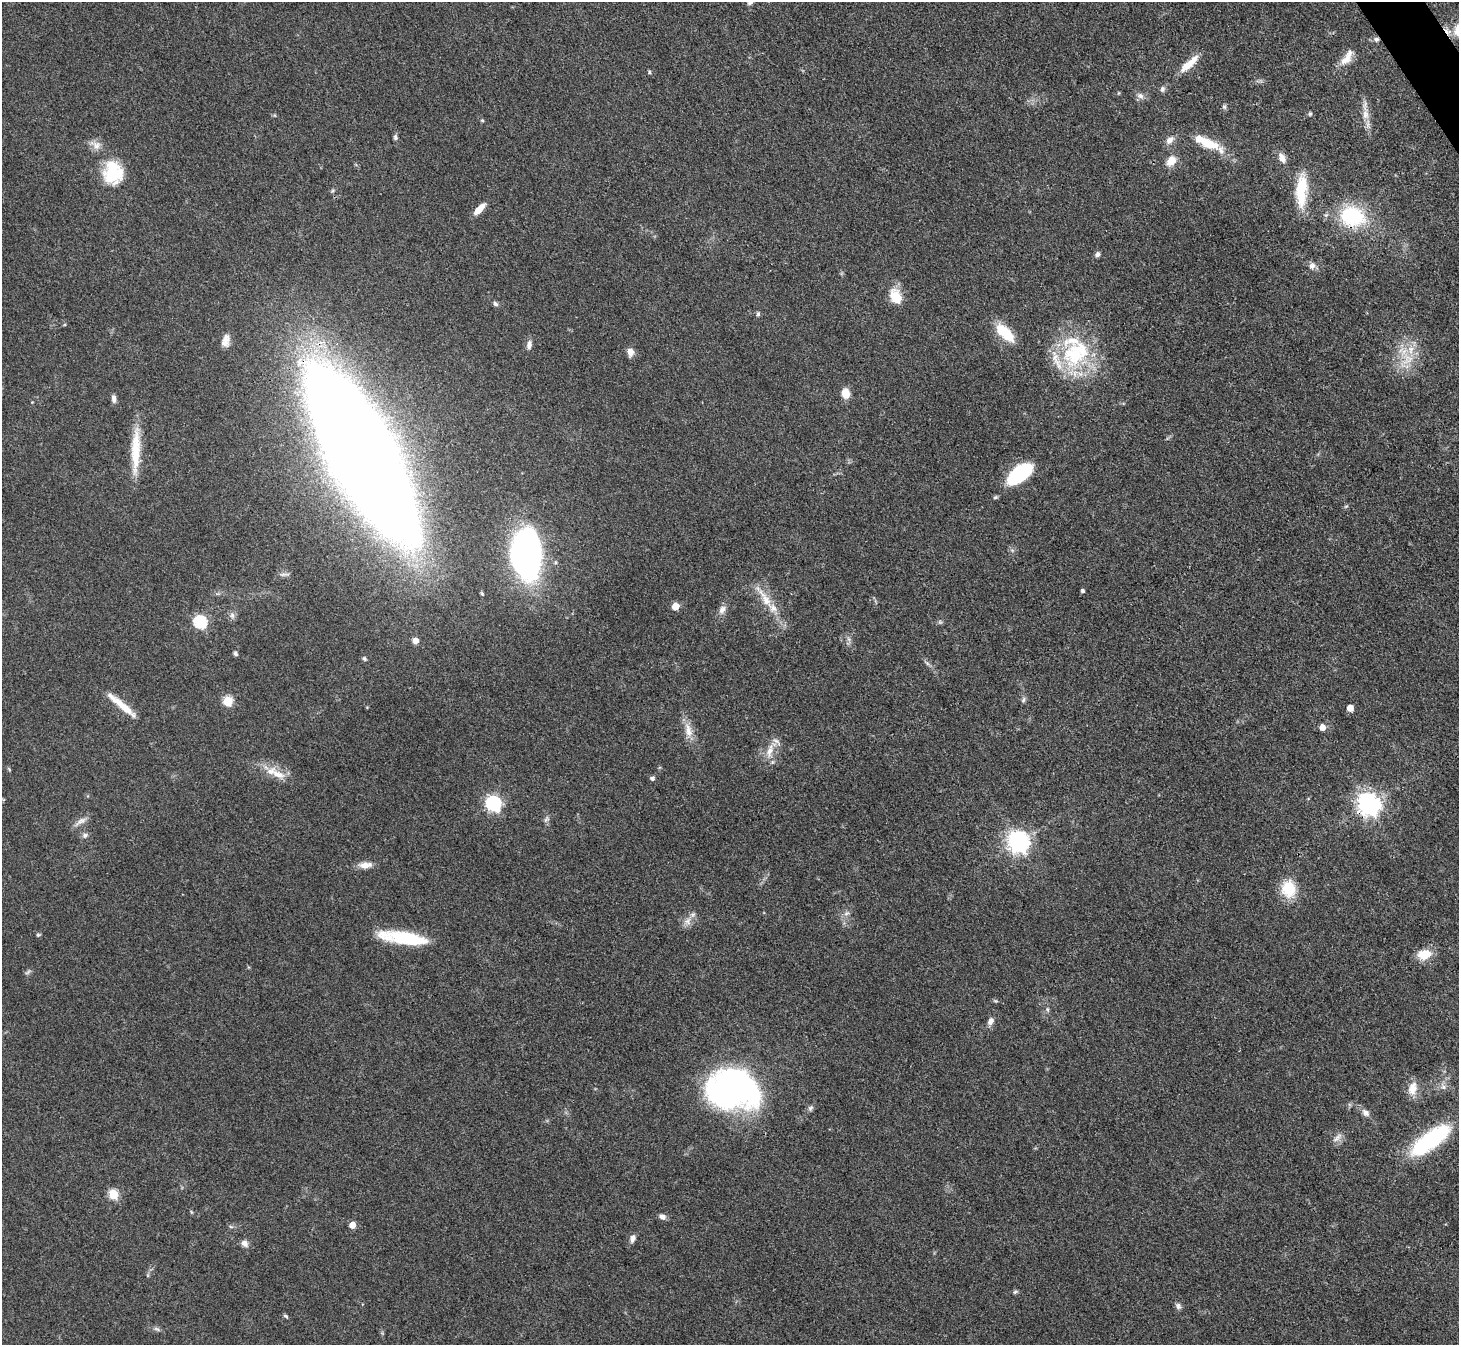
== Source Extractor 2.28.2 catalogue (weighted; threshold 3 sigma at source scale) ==
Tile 10 of 4 x 4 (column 2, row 3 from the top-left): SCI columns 1459-2915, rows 1639-2981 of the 5832 x 5824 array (HDU 1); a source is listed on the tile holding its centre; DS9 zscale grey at full resolution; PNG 1461 x 1347 px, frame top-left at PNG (2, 2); no overlay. Shown black and unused: <1% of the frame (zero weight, under 3 of 4 exposures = <1% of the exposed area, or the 3 px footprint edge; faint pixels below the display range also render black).
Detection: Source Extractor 2.28.2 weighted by HDU 2 'WHT'; one run over the whole footprint, this tile lists its part. Background 0.0504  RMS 0.005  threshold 0.0223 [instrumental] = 3 sigma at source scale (4.5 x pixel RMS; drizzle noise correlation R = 1.50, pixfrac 1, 0.05/0.05 arcsec/px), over >= 5 px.
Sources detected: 107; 2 too faint to see at this stretch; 1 inside a brighter object's white glare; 1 cosmic-ray / hot-pixel residue — not listed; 7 inside a brighter listed object's ellipse — not listed separately; the other 96 listed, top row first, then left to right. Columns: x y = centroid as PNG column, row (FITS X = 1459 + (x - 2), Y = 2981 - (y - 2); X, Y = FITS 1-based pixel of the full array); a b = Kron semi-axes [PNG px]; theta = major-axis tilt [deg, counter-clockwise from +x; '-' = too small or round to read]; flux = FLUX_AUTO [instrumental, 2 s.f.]
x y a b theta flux
750 2 8 6 60 1.7
1376 39 7 6 - 1.6
1345 60 19 11 36 5.6
1189 64 28 8 42 8.6
649 72 6 3 -89 0.68
1162 89 8 6 81 1.5
1140 96 10 8 -18 2.3
1224 107 7 5 -69 1
1310 114 6 4 67 0.77
1365 114 16 9 -87 5
482 120 5 4 - 0.53
395 137 7 5 -90 1.2
1170 140 11 8 44 3.3
1208 143 28 12 -20 13
96 145 16 11 -28 4.1
1282 158 14 8 -65 3.7
1171 161 13 10 51 5.6
113 173 25 20 -83 26
1301 189 36 14 85 20
479 209 15 6 46 6.1
1326 215 5 5 - 0.9
1352 216 26 21 -18 40
1097 254 7 6 - 1.5
1312 266 8 8 - 2.5
896 298 8 6 -62 27
495 304 7 5 -44 1.2
758 314 6 5 - 0.93
1006 332 26 12 -57 14
226 341 15 8 78 3.8
529 345 11 7 80 2.4
630 352 11 8 -80 3.1
1076 353 47 33 42 46
1407 359 22 19 81 14
846 393 9 8 - 7
114 398 11 6 -86 2
136 450 60 10 88 18
360 454 125 38 -61 2000
1019 474 26 13 37 43
996 497 6 5 - 0.86
1346 506 6 3 19 0.65
526 555 37 21 -87 210
284 574 17 4 -1 1.7
1083 591 4 3 - 1.3
765 599 46 10 -55 12
675 606 5 5 - 10
722 609 13 9 55 3
232 615 10 6 -80 1.8
200 622 6 6 - 69
849 639 7 5 -88 1.3
415 641 5 5 - 4.7
235 653 6 5 - 1.1
365 659 6 5 - 0.92
927 663 8 4 -37 1.1
1023 700 8 5 72 1.1
228 701 5 5 - 27
122 705 42 7 -40 11
1350 708 5 5 - 6.3
1322 727 5 5 - 5.4
688 730 23 10 -78 6.4
770 751 23 8 74 6.3
9 769 6 4 -46 0.57
278 774 24 11 -27 8.6
652 778 5 4 - 1.6
493 804 7 6 - 130
1368 805 8 7 - 360
546 819 10 6 53 1.4
81 821 20 6 31 3.1
85 835 9 6 29 1.5
1018 842 8 7 - 320
365 865 18 8 2 4.1
1288 889 22 18 -79 14
846 913 9 4 9 1.3
687 921 12 10 39 3.8
38 935 6 4 18 0.65
408 939 44 13 -11 29
1424 954 17 12 12 8.8
1048 1009 8 4 -81 0.92
991 1021 8 6 57 2.6
1443 1087 10 7 -62 2.2
1412 1088 18 11 81 6.2
733 1089 54 36 -5 170
810 1108 8 6 65 1.3
1365 1113 11 7 -42 2.5
1337 1138 16 7 45 2.8
1430 1140 49 17 36 48
113 1194 5 5 - 27
662 1217 8 6 -23 2.3
352 1225 5 5 - 6.4
231 1227 6 4 -19 0.74
633 1238 10 6 69 2.3
244 1243 8 7 - 2.8
148 1275 6 4 72 0.66
1015 1292 7 4 30 0.82
1178 1306 9 7 -72 1.6
286 1316 7 4 -37 0.83
157 1329 11 4 -26 1.3
Overlapping masked pixels (flux is a lower limit): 4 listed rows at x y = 1376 39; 1352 216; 360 454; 1368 805
Isophote crosses this tile's border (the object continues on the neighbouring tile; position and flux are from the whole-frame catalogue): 1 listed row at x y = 750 2